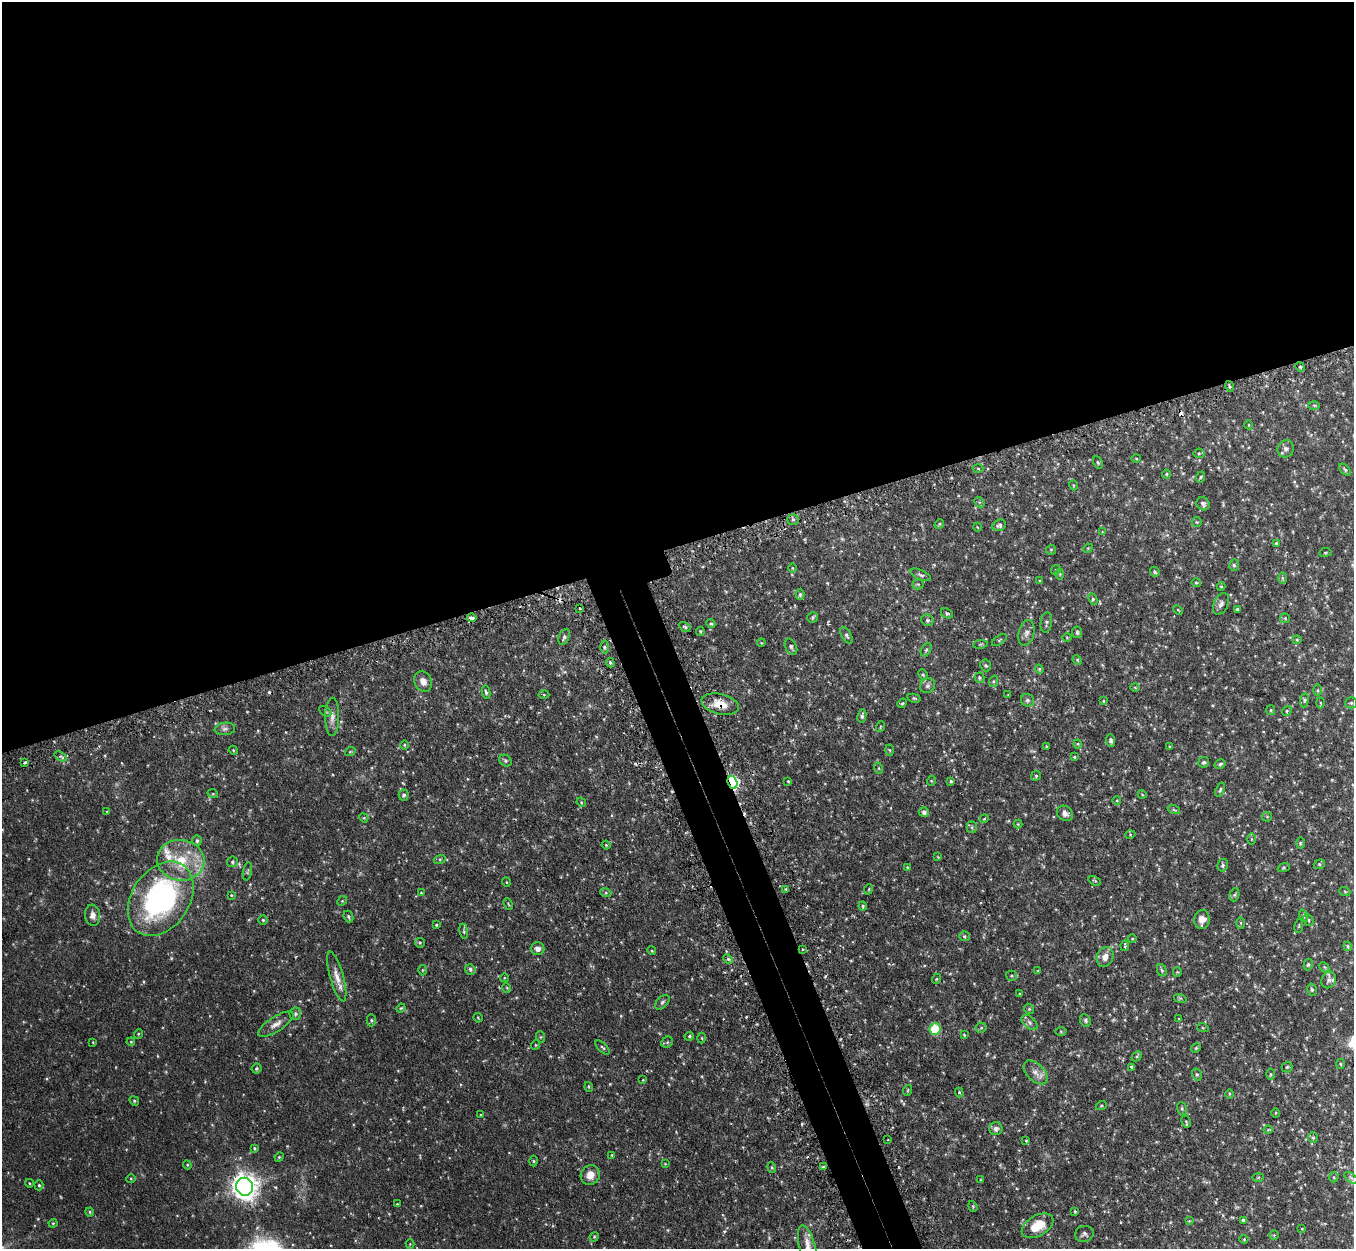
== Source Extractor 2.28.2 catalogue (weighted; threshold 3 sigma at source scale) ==
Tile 2 of 4 x 4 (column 2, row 1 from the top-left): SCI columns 1392-2743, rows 3915-5161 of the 5485 x 5464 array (HDU 1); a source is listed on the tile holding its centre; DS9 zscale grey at full resolution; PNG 1356 x 1251 px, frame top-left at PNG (2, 2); each listed source drawn as its Kron ellipse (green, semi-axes under 4 px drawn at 4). Shown black and unused: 46% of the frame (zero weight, under 2 of 3 exposures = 4% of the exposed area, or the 3 px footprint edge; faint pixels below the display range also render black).
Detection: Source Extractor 2.28.2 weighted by HDU 2 'WHT'; one run over the whole footprint, this tile lists its part. Background 0.0971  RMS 0.0069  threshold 0.0311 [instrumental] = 3 sigma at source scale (4.5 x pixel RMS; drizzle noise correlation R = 1.50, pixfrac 1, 0.05/0.05 arcsec/px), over >= 5 px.
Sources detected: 282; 1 too faint to see at this stretch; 6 cosmic-ray / hot-pixel residue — neither listed nor drawn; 4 inside a brighter listed object's ellipse — not listed separately; the other 271 listed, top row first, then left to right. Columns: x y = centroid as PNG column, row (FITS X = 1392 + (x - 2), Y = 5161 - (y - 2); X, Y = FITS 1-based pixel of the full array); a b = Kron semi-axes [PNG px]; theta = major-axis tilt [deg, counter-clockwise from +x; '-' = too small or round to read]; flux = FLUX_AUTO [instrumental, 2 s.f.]
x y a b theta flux
1300 367 5 4 - 0.86
1229 386 5 3 - 0.9
1314 405 5 3 - 0.71
1249 425 4 3 - 0.48
1286 449 9 7 57 2.6
1199 453 5 5 - 0.88
1136 458 5 3 - 0.63
1098 463 6 4 -62 0.88
978 468 5 3 - 0.81
1345 470 7 4 -47 1
1166 474 4 4 - 0.67
1201 477 6 3 70 0.82
1073 485 5 3 - 0.59
979 502 6 4 -43 0.85
1203 504 7 6 - 1.6
793 519 6 5 - 1.4
1197 522 5 4 - 0.7
939 524 5 4 - 0.81
999 525 7 5 23 1.6
977 527 4 3 - 0.43
1102 532 4 4 - 0.49
1276 543 4 3 - 0.81
1088 548 5 4 - 0.68
1051 550 5 5 - 0.71
1325 552 6 3 9 0.68
1234 565 5 5 - 1.1
792 568 5 3 - 0.56
1056 570 5 4 - 0.77
1155 572 5 4 - 1
1060 574 6 4 -90 0.95
921 575 11 5 -23 1.6
1282 578 6 4 -89 0.85
1040 581 3 3 - 0.62
1196 583 4 4 - 0.82
918 584 5 5 - 0.93
1221 587 4 4 - 0.81
800 594 5 4 - 1.3
1093 599 6 4 -63 0.98
1221 604 11 7 65 2.5
580 608 3 2 - 0.86
1237 609 3 3 - 0.92
1178 610 5 3 - 0.57
947 613 6 4 -28 1.1
813 617 6 5 - 1.2
472 618 5 3 - 6.1
1285 618 5 5 - 0.77
927 620 6 5 - 1.4
1046 622 10 5 81 1.5
711 624 5 4 - 0.97
685 627 6 4 -32 0.96
700 631 4 3 - 0.86
1077 632 6 5 - 1.3
1026 633 13 7 78 3.1
846 635 9 5 -60 1.3
564 637 8 5 66 1.6
1067 637 5 3 - 0.56
999 640 8 3 34 0.75
1297 640 4 4 - 0.76
761 643 4 3 - 0.51
980 644 7 3 9 0.75
604 647 6 4 -90 1.2
791 647 9 5 -64 1.7
926 649 7 5 62 1.3
1077 660 5 4 - 0.8
610 663 5 4 - 1.1
986 665 6 5 - 1
1039 669 4 4 - 0.69
923 675 5 4 - 0.95
979 678 5 5 - 1
423 681 10 8 -60 4.4
994 681 5 3 - 0.89
927 686 8 7 - 1.7
1135 687 5 3 - 0.59
1318 690 6 4 89 0.9
486 692 7 4 -79 1.3
544 694 5 3 - 0.64
1008 695 3 2 - 0.47
914 698 7 4 -14 0.89
1027 700 7 6 - 1.4
1304 700 7 3 82 1
1104 701 4 4 - 0.73
902 703 5 4 - 0.82
1321 703 5 3 - 0.61
1351 703 5 5 - 1
720 704 19 10 -13 10
1271 710 5 4 - 0.76
325 711 7 4 -31 1
1287 711 5 4 - 0.9
862 716 7 4 79 1.5
332 717 19 7 89 4.3
880 727 5 3 - 0.55
225 729 10 6 7 2.2
1111 741 6 4 -84 2
1078 744 4 4 - 0.67
404 745 5 3 - 0.61
1046 746 4 2 - 0.49
1169 747 3 3 - 0.72
233 750 5 3 - 0.65
890 750 5 3 - 0.66
350 752 5 3 - 0.6
61 756 6 4 -34 1.4
1074 757 4 4 - 0.73
505 761 7 5 -38 1.2
25 762 3 3 - 1.8
1204 762 5 5 - 1.2
1220 764 6 4 32 1.4
878 768 6 3 -70 0.74
1036 776 5 4 - 0.84
788 781 4 3 - 0.59
931 781 5 3 - 0.59
951 781 4 3 - 1
732 783 6 4 -69 95
1220 790 7 4 72 1.1
213 794 5 3 - 0.59
1142 794 4 3 - 0.55
404 795 5 5 - 1.4
1117 801 4 3 - 0.51
581 802 5 4 - 0.64
1174 810 6 4 -19 0.98
107 812 4 3 - 0.62
924 812 5 5 - 1.7
1065 813 8 7 - 2.8
1267 817 5 5 - 0.73
364 818 5 4 - 0.66
984 819 4 3 - 0.52
1018 824 4 4 - 0.62
972 827 5 5 - 1
1130 835 5 3 - 0.57
1251 839 5 3 - 0.71
197 841 5 4 - 1.4
1300 843 6 4 89 0.72
606 845 4 3 - 0.61
938 857 4 4 - 0.48
440 859 6 4 18 0.86
181 860 23 20 -6 25
232 862 5 5 - 1.1
1319 864 5 4 - 0.99
1223 865 6 5 - 1.3
907 867 4 3 - 0.5
1284 868 6 4 20 0.82
247 871 9 4 79 1
1095 881 6 4 -29 0.75
506 882 5 3 - 0.53
785 889 4 2 - 0.54
869 889 5 3 - 0.56
1345 892 5 3 - 0.6
421 893 4 3 - 0.46
606 893 5 3 - 0.79
231 895 3 3 - 0.6
1234 895 6 4 72 0.98
161 899 40 29 56 150
342 901 5 4 - 0.86
508 904 6 3 -66 0.67
863 906 4 4 - 0.9
93 915 10 7 -82 3.7
1304 916 6 4 -72 1.1
348 917 6 4 -66 1.2
263 920 4 4 - 0.82
1202 920 9 7 85 4.8
1308 920 6 4 -63 1
1241 923 6 4 -88 0.87
436 925 3 3 - 0.77
1299 926 7 3 81 0.68
464 931 8 4 -82 1.1
964 936 5 5 - 1.1
1132 939 4 3 - 0.48
420 943 5 4 - 0.86
1125 946 5 2 - 0.81
1348 946 5 3 - 0.76
538 949 7 6 - 2.9
802 949 3 2 - 0.63
652 951 4 3 - 0.73
1105 957 10 8 66 5
728 959 5 4 - 1
1308 965 6 4 74 0.95
1324 967 6 4 -47 0.84
470 969 5 5 - 1.5
422 970 5 3 - 0.61
1162 970 6 4 -68 1.1
1038 971 4 3 - 0.48
1177 972 4 4 - 0.62
337 976 26 7 -74 6.4
1011 976 5 5 - 1
504 978 4 3 - 0.49
936 979 5 3 - 0.55
1329 980 8 7 - 2.1
507 988 5 3 - 0.61
1312 990 6 5 - 1.1
1020 994 3 3 - 0.58
1180 998 6 4 -17 0.79
662 1002 9 5 45 1.6
401 1008 4 3 - 0.56
1029 1009 5 4 - 0.81
295 1014 6 6 - 1.2
478 1018 5 3 - 0.63
1179 1019 3 3 - 0.62
371 1020 6 4 90 0.98
1085 1020 6 5 - 1.2
1030 1022 9 5 -39 1.9
276 1024 20 7 33 4.7
981 1028 5 5 - 1.1
1203 1028 6 3 -18 0.62
935 1029 6 5 - 37
1061 1031 5 3 - 0.66
138 1034 5 3 - 0.53
964 1035 3 3 - 0.58
689 1036 5 4 - 0.92
541 1037 6 4 -72 0.69
702 1038 5 3 - 0.59
93 1042 4 3 - 0.48
131 1042 4 3 - 0.61
667 1042 6 5 - 0.98
535 1045 5 3 - 0.51
602 1047 9 3 -44 1
1196 1048 5 4 - 0.88
1137 1056 6 4 45 0.95
1340 1064 5 3 - 0.65
1132 1067 4 3 - 2.6
1287 1067 5 5 - 1
256 1068 5 5 - 0.92
1036 1072 14 8 -45 4.7
1271 1074 5 3 - 0.74
1197 1075 6 5 - 1.2
643 1080 3 3 - 0.44
589 1087 5 3 - 0.57
908 1090 5 3 - 0.68
959 1093 5 4 - 0.75
1229 1094 5 3 - 0.67
134 1101 5 4 - 0.85
1101 1106 5 3 - 0.7
1182 1108 6 5 - 1.3
1276 1113 5 3 - 0.53
481 1115 4 3 - 0.48
1186 1121 6 4 -61 0.83
996 1129 6 6 - 2.5
1268 1130 4 4 - 0.6
1313 1138 5 5 - 1.1
888 1140 2 2 - 0.7
1026 1141 4 3 - 0.89
254 1148 4 3 - 0.71
612 1155 3 3 - 0.52
279 1157 5 4 - 0.73
534 1161 5 3 - 0.76
665 1164 3 3 - 0.49
187 1165 4 4 - 0.73
772 1167 5 4 - 0.82
823 1167 4 3 - 0.84
590 1175 10 9 - 6.3
1258 1177 6 4 2 0.77
1334 1177 5 5 - 0.87
131 1178 5 3 - 0.64
1351 1178 8 4 -37 1.5
980 1180 4 3 - 0.47
29 1183 4 3 - 0.57
39 1185 5 4 - 0.91
245 1187 9 8 - 670
397 1204 3 3 - 0.62
973 1206 5 4 - 0.89
1075 1211 3 2 - 0.67
90 1212 4 4 - 0.78
1243 1220 4 3 - 1.1
1189 1221 4 4 - 0.62
53 1223 4 4 - 0.72
1038 1226 17 10 30 13
1302 1229 3 3 - 0.51
1084 1234 9 8 - 2
1274 1235 5 5 - 0.8
594 1237 5 3 - 0.66
1244 1239 4 4 - 0.62
410 1244 4 4 - 0.58
808 1248 23 8 -76 7.2
Overlapping masked pixels (flux is a lower limit): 2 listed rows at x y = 720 704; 732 783
Isophote crosses this tile's border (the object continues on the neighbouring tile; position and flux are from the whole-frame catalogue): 2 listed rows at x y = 1348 946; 808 1248